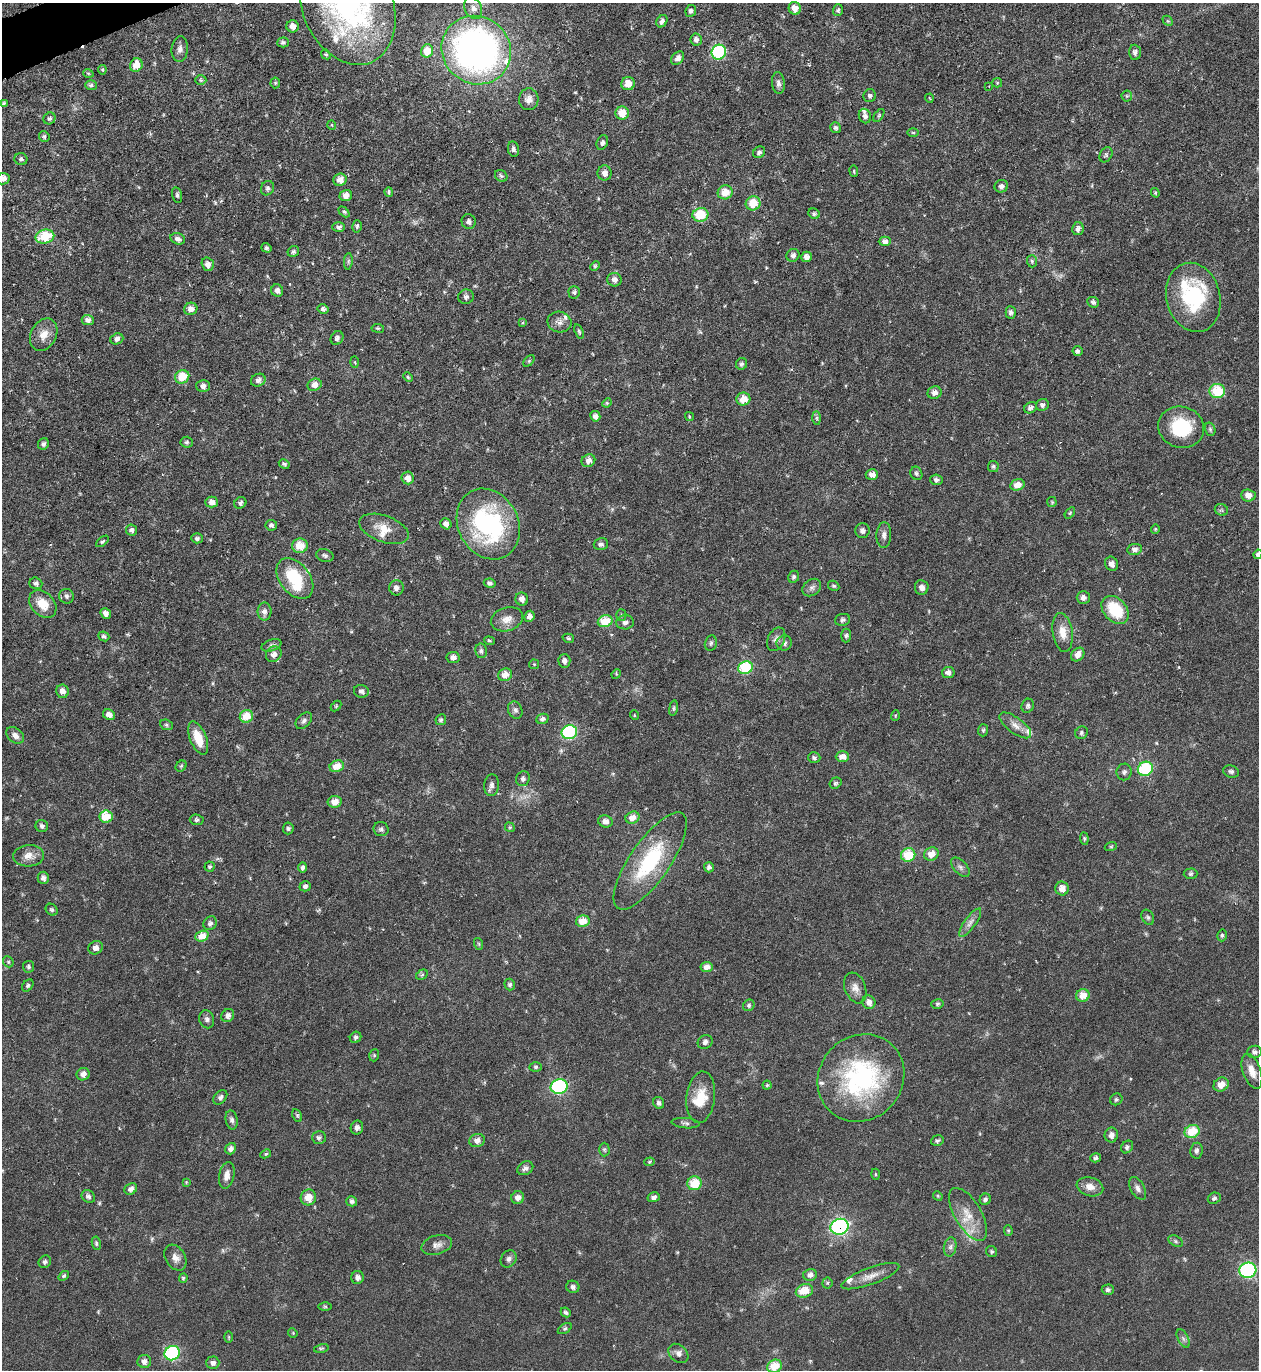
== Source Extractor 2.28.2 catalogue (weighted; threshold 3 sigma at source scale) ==
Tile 11 of 4 x 4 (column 3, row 3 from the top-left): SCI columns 2665-3921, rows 1369-2736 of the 5460 x 5473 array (HDU 1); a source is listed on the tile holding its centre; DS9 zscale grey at full resolution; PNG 1261 x 1372 px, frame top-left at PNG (2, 3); each listed source drawn as its Kron ellipse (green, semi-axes under 4 px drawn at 4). Shown black and unused: <1% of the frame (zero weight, under 4 of 8 exposures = <1% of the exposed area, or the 3 px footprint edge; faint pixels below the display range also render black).
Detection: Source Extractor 2.28.2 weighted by HDU 2 'WHT'; one run over the whole footprint, this tile lists its part. Background 0.0583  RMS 0.0049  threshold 0.02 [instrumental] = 3 sigma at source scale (4.09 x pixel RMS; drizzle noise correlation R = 1.36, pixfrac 0.8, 0.05/0.05 arcsec/px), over >= 5 px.
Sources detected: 355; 2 too faint to see at this stretch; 1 inside a brighter object's white glare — neither listed nor drawn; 12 inside a brighter listed object's ellipse — not listed separately; the other 340 listed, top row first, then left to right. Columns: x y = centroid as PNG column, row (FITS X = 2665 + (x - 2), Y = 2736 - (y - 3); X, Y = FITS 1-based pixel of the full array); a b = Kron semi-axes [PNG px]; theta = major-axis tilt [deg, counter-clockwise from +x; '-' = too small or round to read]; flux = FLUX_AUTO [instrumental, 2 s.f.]
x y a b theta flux
347 4 63 45 -67 120
473 8 11 8 -62 3
795 8 6 6 - 4.2
838 10 6 5 - 1.1
691 11 6 5 - 1.2
662 21 6 5 - 2
1168 21 6 4 -43 0.64
293 26 6 6 - 2.8
696 40 6 5 - 1.6
283 42 6 5 - 1.1
180 49 13 8 84 2.2
476 50 35 33 -40 200
427 51 7 6 - 9
719 52 7 7 - 38
1135 52 7 6 - 1.5
326 54 5 4 - 0.67
678 58 8 5 49 2.1
136 65 7 6 - 6.5
102 70 4 4 - 0.63
88 73 5 3 - 0.38
201 80 5 5 - 0.71
275 83 5 5 - 0.66
778 83 11 6 -86 1.9
997 83 5 4 - 0.5
628 84 7 6 - 5.3
91 85 6 5 - 1.2
989 86 3 3 - 0.27
870 96 6 6 - 1.2
1127 96 5 5 - 0.71
929 98 4 3 - 0.35
529 99 11 9 84 3
4 104 4 3 - 0.76
622 113 7 6 - 7.6
879 115 7 3 55 0.63
865 116 7 6 - 1.6
49 118 6 5 - 1.1
332 125 5 3 - 0.35
835 128 6 5 - 1
913 133 6 4 0 0.54
44 136 5 5 - 0.99
602 142 7 5 69 1.5
513 149 8 5 -79 1.4
759 152 6 5 - 1.3
1106 155 8 6 58 1
21 159 6 6 - 1.2
854 171 5 3 - 0.47
605 173 7 7 - 2.7
501 176 7 5 -38 0.88
3 179 6 5 - 3.2
340 180 6 6 - 3.9
1001 186 7 6 - 1.6
267 188 7 6 - 1.3
389 192 4 3 - 0.65
725 192 7 7 - 7.1
1155 193 5 3 - 0.54
177 195 8 5 -76 1
346 195 6 5 - 3
753 203 7 7 - 9.1
344 212 6 4 -44 0.77
814 214 6 5 - 1
700 215 8 7 - 14
469 221 7 7 - 1.5
357 226 6 4 76 0.85
339 227 6 4 2 1.3
1078 229 6 5 - 1.8
45 237 9 7 13 16
178 239 7 5 -16 2
885 241 6 4 2 2
266 248 5 4 - 0.8
293 251 6 5 - 1.1
793 255 7 6 - 1.5
806 257 5 5 - 2.7
348 261 8 3 85 0.76
1032 261 6 5 - 0.88
208 264 7 6 - 2.5
595 266 5 4 - 0.63
614 280 7 7 - 2.3
277 291 6 5 - 1.8
574 292 6 6 - 0.97
466 297 8 7 - 1.6
1193 297 35 27 -76 36
1093 302 6 5 - 1.2
191 309 7 6 - 3.5
323 309 5 5 - 1.2
1011 312 6 5 - 1.3
88 320 6 5 - 2.1
559 322 12 10 -11 2.9
522 323 4 3 - 0.39
378 328 6 3 -7 0.54
579 331 7 4 -71 0.79
44 335 17 12 62 5.4
337 338 7 6 - 1.5
117 339 6 5 - 2
1077 351 5 5 - 1
529 361 7 4 46 0.63
355 362 6 4 -88 0.47
741 364 6 5 - 1
182 377 7 6 - 9.9
408 377 5 3 - 0.58
258 380 7 6 - 1.9
315 385 7 6 - 4
203 386 7 6 - 2.1
1217 391 8 7 - 16
935 393 7 6 - 2.6
743 399 7 6 - 7
607 403 5 4 - 0.58
1042 405 6 6 - 1.3
1031 408 7 5 30 1.4
595 416 5 5 - 1.6
689 417 4 3 - 0.49
817 418 7 4 -89 0.85
1181 427 23 20 -15 23
1210 429 7 5 -75 0.87
187 442 6 5 - 1
43 444 6 5 - 1.3
588 461 7 6 - 2.8
284 464 6 4 -30 0.92
993 466 5 5 - 0.87
916 473 7 5 -65 1.1
872 474 6 5 - 2.6
408 478 6 6 - 3.9
936 480 6 5 - 1.4
1017 485 7 5 15 4.8
1248 495 7 6 - 4
212 502 6 5 - 2.8
1052 502 5 4 - 0.53
240 503 6 5 - 1.1
1221 510 6 6 - 0.92
1070 513 6 3 53 0.55
446 524 6 5 - 2.2
488 524 37 30 -62 69
271 525 6 5 - 1.3
384 529 26 13 -20 7.7
1155 529 4 4 - 0.55
131 530 5 5 - 1.6
862 531 7 7 - 1.6
884 535 13 7 88 2.1
197 538 6 5 - 1
102 541 7 4 40 0.85
601 544 7 6 - 1.5
300 546 8 7 - 8.5
1135 549 7 5 10 2.5
1258 554 5 4 - 1.3
325 555 9 6 -15 1.2
1111 564 7 6 - 2.4
794 577 6 5 - 0.97
295 579 23 15 -51 21
36 583 6 5 - 1.2
490 583 6 4 -9 1.1
834 586 6 4 -29 0.73
812 587 10 7 37 1.8
922 587 7 7 - 2.3
396 588 7 7 - 2
67 596 7 7 - 1.4
1083 597 6 6 - 1.8
522 599 6 6 - 2.1
43 604 16 11 -48 8.2
1115 610 16 11 -47 19
264 612 9 7 89 2.2
106 613 5 5 - 1.8
621 615 5 5 - 0.78
529 616 5 5 - 2.1
507 619 16 11 18 4.5
842 620 8 6 16 1.2
605 621 7 6 - 12
625 622 9 7 7 1.9
1063 632 19 10 -82 6
846 635 7 5 85 0.97
104 636 6 4 -24 1.1
568 638 6 4 -15 0.79
776 639 12 8 65 2.2
489 641 5 4 - 0.57
711 643 8 6 77 1.1
784 643 8 7 - 1.8
272 645 10 5 18 1.3
481 651 7 6 - 1.3
274 654 8 7 - 2.6
1078 655 7 5 49 4.1
453 657 6 5 - 2.1
564 661 7 6 - 1.8
534 664 5 4 - 0.51
745 668 7 6 - 22
948 672 6 5 - 2.4
616 674 5 4 - 0.52
505 675 7 6 - 4.7
62 691 7 6 - 3.2
361 691 7 6 - 1.6
336 706 6 4 45 0.57
1028 706 7 6 - 1
673 708 8 4 82 0.86
515 710 9 7 -69 1.4
109 715 6 5 - 3.1
634 715 5 3 - 0.38
895 715 5 4 - 0.53
246 716 7 6 - 8.1
542 719 6 5 - 1.7
441 720 5 5 - 0.93
304 721 9 6 45 1.5
166 725 6 5 - 0.79
1015 725 19 8 -37 3.8
983 730 6 5 - 0.79
569 732 8 7 - 33
1081 733 7 6 - 0.96
15 735 10 7 -40 2.6
198 738 17 8 -68 8.7
842 757 7 5 1 4.1
814 758 6 5 - 1.2
181 766 6 5 - 0.71
337 766 7 5 19 7.4
1145 769 8 7 - 24
1231 771 8 6 -22 1.1
1124 772 8 7 - 1.4
523 779 7 6 - 1.4
835 783 6 5 - 0.86
492 785 11 7 84 2
335 802 7 5 10 4.8
106 816 6 6 - 11
632 818 7 6 - 5
197 820 7 5 -3 1
605 821 7 6 - 2.5
42 826 6 6 - 1.4
510 827 5 4 - 0.68
288 828 6 5 - 0.96
381 829 7 7 - 1.3
1084 838 6 4 -83 0.66
1111 846 6 4 19 0.6
931 854 7 6 - 5.6
908 855 7 6 - 14
28 856 15 10 5 4.5
650 861 57 20 55 37
210 866 5 5 - 0.8
303 867 5 4 - 1.4
709 867 5 5 - 1.3
960 867 11 6 -47 1.6
1191 874 7 5 3 0.9
43 878 6 6 - 1.7
305 886 6 5 - 1.5
1062 888 7 6 - 3.8
52 910 6 5 - 0.92
1148 917 8 6 -61 1.1
583 921 7 5 12 7.4
210 923 7 6 - 1.3
970 923 17 5 54 2.5
1222 935 6 4 77 0.76
202 936 7 5 23 7
479 944 6 4 -71 0.54
95 948 7 6 - 2.6
8 962 6 5 - 0.76
29 967 6 5 - 0.96
707 967 6 5 - 3.1
422 975 6 4 30 0.74
510 985 6 5 - 0.95
28 986 7 5 52 0.93
855 988 16 10 -69 3.5
1083 995 7 6 - 6.1
869 1002 7 6 - 2.7
937 1004 6 5 - 0.77
749 1005 6 5 - 0.89
228 1015 7 6 - 2.2
207 1019 9 7 -74 1.5
356 1037 6 5 - 0.99
705 1042 8 6 37 2
1254 1052 7 6 - 1.4
374 1055 6 5 - 0.67
536 1067 6 4 -1 0.78
1252 1071 18 9 -70 4.4
83 1074 6 6 - 2.4
861 1078 45 41 47 66
767 1085 4 4 - 0.6
1221 1085 8 6 36 4.9
559 1087 8 7 - 38
220 1097 8 5 49 1.4
701 1097 26 14 83 10
1116 1099 6 5 - 0.85
659 1103 6 5 - 1.4
297 1115 7 4 -63 0.76
232 1120 10 6 -79 1.6
685 1123 14 5 -5 1.4
357 1128 7 6 - 1.5
1192 1131 8 6 25 13
1111 1135 7 6 - 2.5
319 1138 7 6 - 1.2
477 1140 8 6 13 2.6
937 1141 6 5 - 1.1
1127 1147 7 5 49 1.2
231 1149 6 5 - 1.8
604 1149 7 5 -89 0.84
1196 1151 8 6 82 1.4
266 1154 5 4 - 0.75
1096 1158 5 4 - 1
650 1162 5 4 - 0.66
525 1168 8 6 28 1.6
875 1174 5 3 - 0.51
227 1175 13 7 77 3.3
186 1182 4 3 - 0.42
694 1183 7 7 - 12
1090 1187 13 9 -16 4.1
1138 1188 12 7 -61 2
131 1189 7 5 31 2.1
88 1196 7 6 - 1.4
938 1196 5 4 - 0.49
308 1197 8 7 - 6.3
654 1197 6 5 - 1.4
518 1198 6 6 - 2.5
1214 1198 7 5 24 1.2
985 1199 6 5 - 1.2
352 1201 5 5 - 1.2
968 1214 29 13 -59 9.5
839 1227 9 8 - 74
1008 1231 5 4 - 0.63
1176 1241 7 5 -28 0.95
96 1243 7 4 -80 0.81
437 1245 16 9 15 3
950 1247 10 6 79 1.6
991 1251 6 5 - 0.83
175 1258 14 9 -59 3.3
509 1259 9 7 55 1.6
45 1262 6 6 - 1.3
1248 1270 8 7 - 44
810 1275 7 6 - 2.4
64 1276 6 4 38 0.75
870 1276 30 8 20 5.2
357 1277 6 6 - 1.8
183 1278 5 4 - 0.69
827 1283 5 5 - 0.72
573 1287 7 6 - 1.3
1108 1290 6 5 - 1.3
804 1291 9 6 16 8.3
325 1306 6 4 -1 0.7
566 1312 5 4 - 0.95
565 1329 8 4 32 0.82
293 1333 5 4 - 0.43
229 1337 6 4 -90 0.52
1183 1338 10 5 -63 1.4
321 1348 7 3 13 0.64
172 1353 8 7 - 32
678 1353 11 8 -41 2.3
144 1361 7 6 - 2.6
213 1363 6 6 - 1.9
775 1366 7 6 - 11
Overlapping masked pixels (flux is a lower limit): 1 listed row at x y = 839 1227
Isophote crosses this tile's border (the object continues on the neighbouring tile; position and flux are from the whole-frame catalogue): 5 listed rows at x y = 347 4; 476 50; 3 179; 1258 554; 775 1366